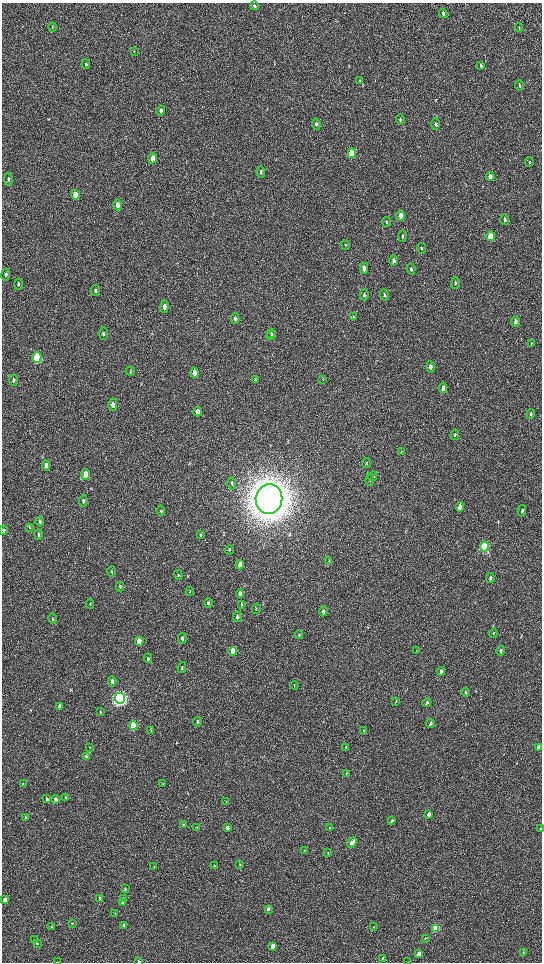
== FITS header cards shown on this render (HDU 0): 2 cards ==
NAXIS1  =                 1080 / length of data axis 1
NAXIS2  =                 1920 / length of data axis 2

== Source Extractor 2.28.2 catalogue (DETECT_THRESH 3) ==
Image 1080 x 1920 px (HDU 0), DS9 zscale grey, zoomed out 1/2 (1 PNG px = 2 x 2 image px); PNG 544 x 964 px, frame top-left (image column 1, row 1919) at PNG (2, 3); each listed source drawn as its Kron ellipse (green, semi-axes under 4 px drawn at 4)
Background 517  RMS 35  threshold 105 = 3 sigma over >= 5 px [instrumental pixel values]
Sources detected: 166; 5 cannot appear on this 1/2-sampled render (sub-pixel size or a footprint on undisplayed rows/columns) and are neither listed nor drawn; the other 161 listed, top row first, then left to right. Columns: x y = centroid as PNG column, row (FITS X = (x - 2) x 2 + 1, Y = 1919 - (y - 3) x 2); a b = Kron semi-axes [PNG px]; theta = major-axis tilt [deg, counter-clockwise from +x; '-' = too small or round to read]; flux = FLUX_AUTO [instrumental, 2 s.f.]
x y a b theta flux
254 6 4 3 - 1.3e+04
443 13 4 3 - 1.1e+04
52 27 4 3 - 5.4e+03
519 27 4 3 - 5.9e+03
134 51 4 3 - 4.8e+03
86 64 5 4 - 8.4e+03
481 66 4 2 - 1.2e+04
360 80 3 3 - 4.1e+03
520 85 5 3 - 8.4e+03
161 110 5 4 - 1.4e+04
400 119 5 4 - 1.2e+04
316 124 6 4 -82 1.5e+04
435 124 5 4 - 1.2e+04
352 153 5 4 - 3.8e+05
153 158 5 4 - 5.9e+04
529 162 4 3 - 7.6e+03
261 172 6 3 -87 8.6e+03
490 176 4 3 - 4.7e+04
8 179 6 3 -87 8.5e+03
75 195 5 3 - 1.1e+05
117 205 5 4 - 3.6e+04
401 216 5 3 - 6.8e+04
505 219 5 3 - 1.8e+04
387 222 5 3 - 8.9e+03
402 236 6 3 85 9.3e+03
491 236 5 3 - 3.3e+05
345 245 5 2 - 5.4e+03
422 248 5 3 - 6.0e+03
394 261 5 4 - 2.4e+04
364 268 5 4 - 4.1e+04
411 269 6 4 -85 1.1e+04
6 275 6 4 82 1.6e+04
455 283 5 3 - 9.2e+03
19 284 5 4 - 1.1e+04
95 290 5 3 - 1.2e+04
364 295 5 4 - 1.2e+04
384 295 5 3 - 9.7e+03
164 307 6 4 88 2.9e+04
353 317 4 2 - 5.2e+03
235 319 5 4 - 2.5e+04
515 322 5 3 - 2.7e+04
103 334 6 4 90 1.1e+04
271 334 4 4 - 9.5e+03
271 336 5 4 - 1.1e+04
531 343 4 2 - 4.8e+03
37 357 5 4 - 9.3e+05
430 367 5 4 - 2.7e+04
130 371 5 2 - 5.6e+03
194 373 5 4 - 3.5e+04
13 380 5 3 - 1.2e+04
255 380 4 3 - 5.3e+03
323 380 3 2 - 2.7e+03
443 388 5 3 - 3.4e+04
113 404 6 4 -90 3.3e+04
198 412 5 4 - 4.9e+04
531 414 5 3 - 9.1e+03
455 435 5 3 - 1.1e+04
401 451 4 3 - 3.8e+03
366 463 5 3 - 6.1e+03
46 465 5 4 - 4.2e+04
86 474 5 4 - 1.1e+05
373 476 5 3 - 6.3e+03
370 480 6 3 88 6.5e+03
232 483 6 3 -88 1.0e+04
269 499 15 13 83 2.3e+07
83 501 6 4 82 1.4e+04
460 507 5 3 - 6.8e+04
161 511 5 4 - 8.8e+03
522 511 6 3 77 1.2e+04
40 522 5 4 - 1.3e+04
30 528 4 2 - 4.6e+03
3 530 5 3 - 1.0e+04
38 534 5 3 - 1.1e+04
200 535 4 3 - 8.4e+03
484 546 5 3 - 9.5e+05
229 550 4 3 - 6.0e+03
329 560 3 2 - 3.6e+03
240 565 4 3 - 6.7e+04
112 571 5 3 - 6.8e+03
178 575 5 3 - 5.9e+03
490 578 5 3 - 1.7e+04
120 586 5 4 - 7.7e+03
190 592 4 2 - 3.6e+03
240 593 4 3 - 2.2e+04
208 603 4 4 - 1.1e+04
90 604 5 2 - 4.5e+03
242 605 4 3 - 5.6e+03
256 609 5 2 - 5.2e+03
323 611 5 3 - 1.4e+04
237 617 5 4 - 1.4e+04
53 618 5 4 - 7.6e+03
493 633 4 3 - 7.0e+03
299 635 4 3 - 7.9e+03
182 638 5 4 - 1.5e+04
139 641 4 3 - 8.0e+04
417 650 3 2 - 2.7e+03
233 651 4 3 - 2.0e+05
501 651 5 3 - 1.8e+04
148 658 4 3 - 9.5e+03
182 668 5 3 - 7.1e+03
441 671 4 3 - 2.6e+04
112 681 5 4 - 1.8e+04
294 685 4 2 - 3.6e+03
466 692 4 3 - 8.8e+03
120 698 6 5 - 3.0e+06
396 701 4 3 - 6.1e+03
427 703 5 3 - 1.3e+04
60 706 4 3 - 3.3e+04
101 712 4 3 - 6.1e+03
197 722 5 3 - 9.9e+03
430 724 4 3 - 1.8e+04
133 726 4 3 - 4.1e+05
151 730 4 3 - 5.6e+03
364 731 4 3 - 5.2e+03
90 747 3 2 - 2.7e+03
346 747 4 3 - 4.8e+03
538 747 4 3 - 2.2e+04
86 757 4 3 - 3.5e+04
346 773 4 2 - 5.1e+03
23 784 3 2 - 2.7e+03
163 784 4 3 - 4.6e+03
66 798 3 3 - 8.7e+03
47 799 4 3 - 1.3e+04
56 799 4 3 - 2.1e+04
226 801 3 2 - 2.4e+03
429 814 3 3 - 3.5e+04
26 817 4 3 - 6.5e+03
392 821 3 2 - 1.1e+04
183 824 4 3 - 5.5e+03
197 827 3 3 - 4.1e+03
227 828 4 3 - 2.6e+04
330 828 3 3 - 6.1e+03
541 829 3 2 - 1.4e+04
352 842 6 3 49 6.2e+04
304 850 2 2 - 2.8e+03
328 853 3 2 - 3.7e+03
240 865 3 3 - 4.8e+03
214 866 2 2 - 2.8e+03
154 867 3 2 - 3.4e+03
125 889 3 3 - 8.6e+03
100 898 4 3 - 2.0e+04
123 898 4 4 - 9.4e+03
5 900 3 3 - 5.6e+04
122 903 4 3 - 9.6e+03
268 909 3 3 - 1.8e+04
115 913 3 2 - 3.6e+03
72 923 3 3 - 6.5e+03
124 925 3 3 - 1.4e+04
51 926 3 3 - 5.7e+03
374 927 3 2 - 2.9e+03
436 928 4 3 - 4.8e+05
425 938 4 3 - 5.6e+03
35 940 3 2 - 3.5e+03
37 943 3 3 - 8.6e+03
273 946 3 3 - 9.4e+04
523 953 3 2 - 2.9e+03
419 954 3 3 - 1.2e+05
382 958 3 3 - 4.0e+03
139 961 3 2 - 1.9e+04
57 962 3 1 - 2.2e+03
408 962 2 1 - 1.5e+03
At the frame edge (FLAGS 8, measured only in part): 5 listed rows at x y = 3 530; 541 829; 139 961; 57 962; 408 962
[5 sub-pixel or undisplayed-footprint detections neither listed nor drawn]